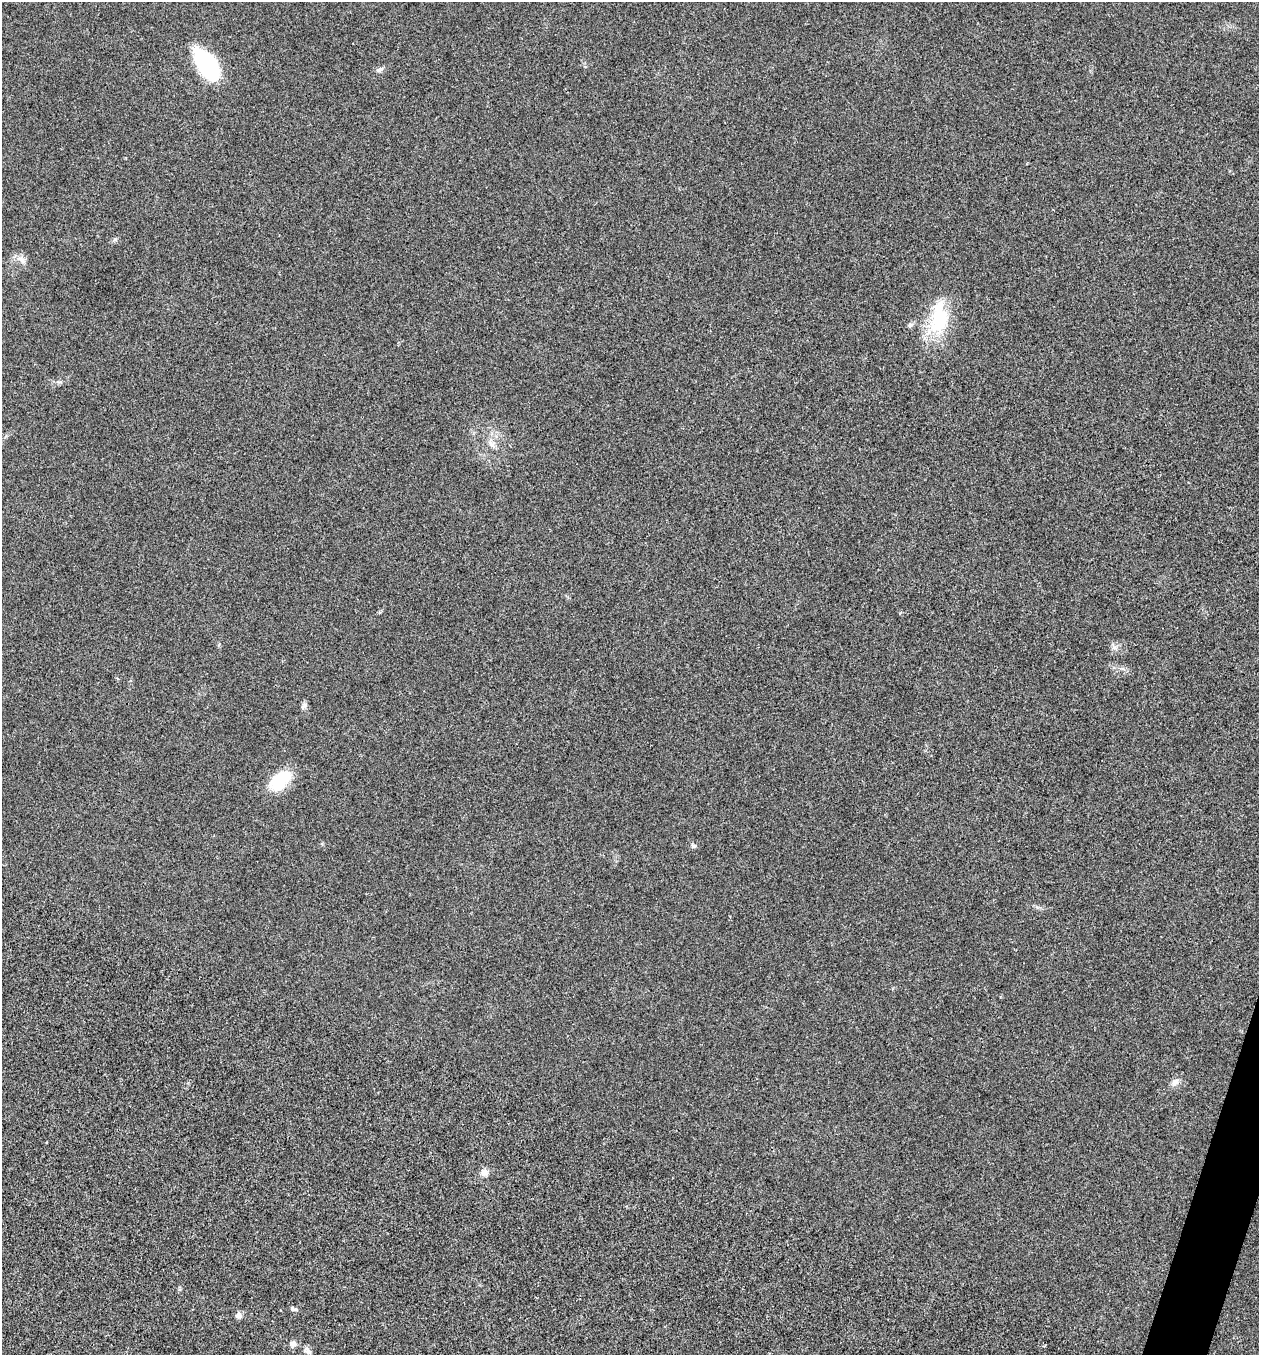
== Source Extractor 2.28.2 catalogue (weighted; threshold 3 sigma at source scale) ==
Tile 6 of 4 x 4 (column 2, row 2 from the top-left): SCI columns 1524-2780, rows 2708-4060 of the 5436 x 5425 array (HDU 1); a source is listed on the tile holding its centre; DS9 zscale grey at full resolution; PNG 1261 x 1357 px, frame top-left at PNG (2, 2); no overlay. Shown black and unused: <1% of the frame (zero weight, under 3 of 4 exposures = <1% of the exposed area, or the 3 px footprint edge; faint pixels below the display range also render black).
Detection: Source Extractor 2.28.2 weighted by HDU 2 'WHT'; one run over the whole footprint, this tile lists its part. Background 0.0202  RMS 0.0057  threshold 0.0258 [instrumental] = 3 sigma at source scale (4.5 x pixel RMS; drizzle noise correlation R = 1.50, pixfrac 1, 0.05/0.05 arcsec/px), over >= 5 px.
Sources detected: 16; all 16 listed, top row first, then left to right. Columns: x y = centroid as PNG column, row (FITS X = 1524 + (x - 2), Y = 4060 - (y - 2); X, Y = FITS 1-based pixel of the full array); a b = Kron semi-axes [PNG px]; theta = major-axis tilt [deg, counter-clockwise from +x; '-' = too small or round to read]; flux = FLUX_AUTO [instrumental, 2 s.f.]
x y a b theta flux
207 65 35 17 -57 49
379 70 9 5 49 1.4
21 259 13 5 -40 2.4
939 318 47 22 86 32
910 325 7 6 - 1.4
491 444 10 5 -54 2
1114 647 7 4 -1 1.3
304 705 11 5 34 1.4
280 780 32 17 45 18
693 846 7 5 -2 1.2
1175 1082 12 8 52 2.8
484 1172 10 8 77 3
294 1309 9 5 -19 1.2
238 1315 8 8 - 2.3
293 1343 8 8 - 2.1
307 1350 11 7 -52 2.1
Unlisted compact peaks at least as high as the median listed source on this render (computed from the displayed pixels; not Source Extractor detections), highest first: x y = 115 239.